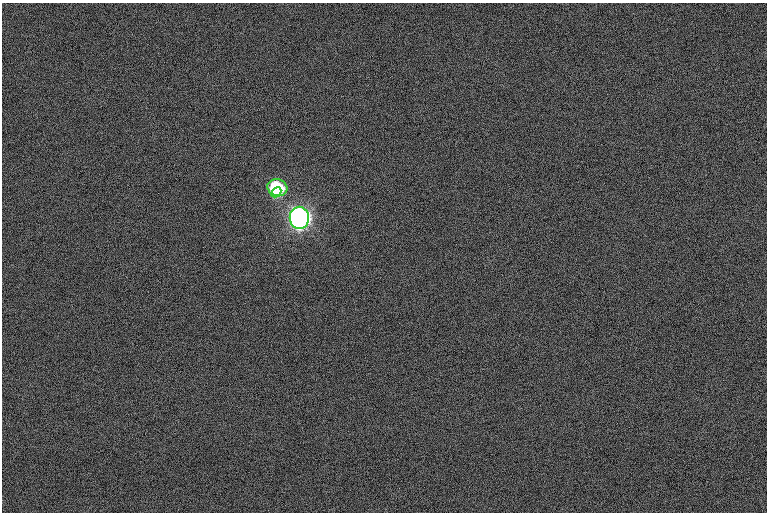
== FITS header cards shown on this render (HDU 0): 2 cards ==
NAXIS1  =                  765
NAXIS2  =                  510

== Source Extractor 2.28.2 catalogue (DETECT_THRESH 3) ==
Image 765 x 510 px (HDU 0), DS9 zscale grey, 1 PNG px = 1 image px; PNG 769 x 514 px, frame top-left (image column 1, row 510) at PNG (2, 3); each listed source drawn as its Kron ellipse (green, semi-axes under 4 px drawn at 4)
Background 97.7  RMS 8.5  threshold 25.5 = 3 sigma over >= 5 px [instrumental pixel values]
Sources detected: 3; all 3 listed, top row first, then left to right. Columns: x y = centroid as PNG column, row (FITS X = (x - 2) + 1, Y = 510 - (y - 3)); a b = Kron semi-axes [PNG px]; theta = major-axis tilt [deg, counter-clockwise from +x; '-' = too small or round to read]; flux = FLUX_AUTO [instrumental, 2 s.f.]
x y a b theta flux
277 188 10 8 -17 72000
276 192 5 4 - 22000
299 218 11 10 - 560000